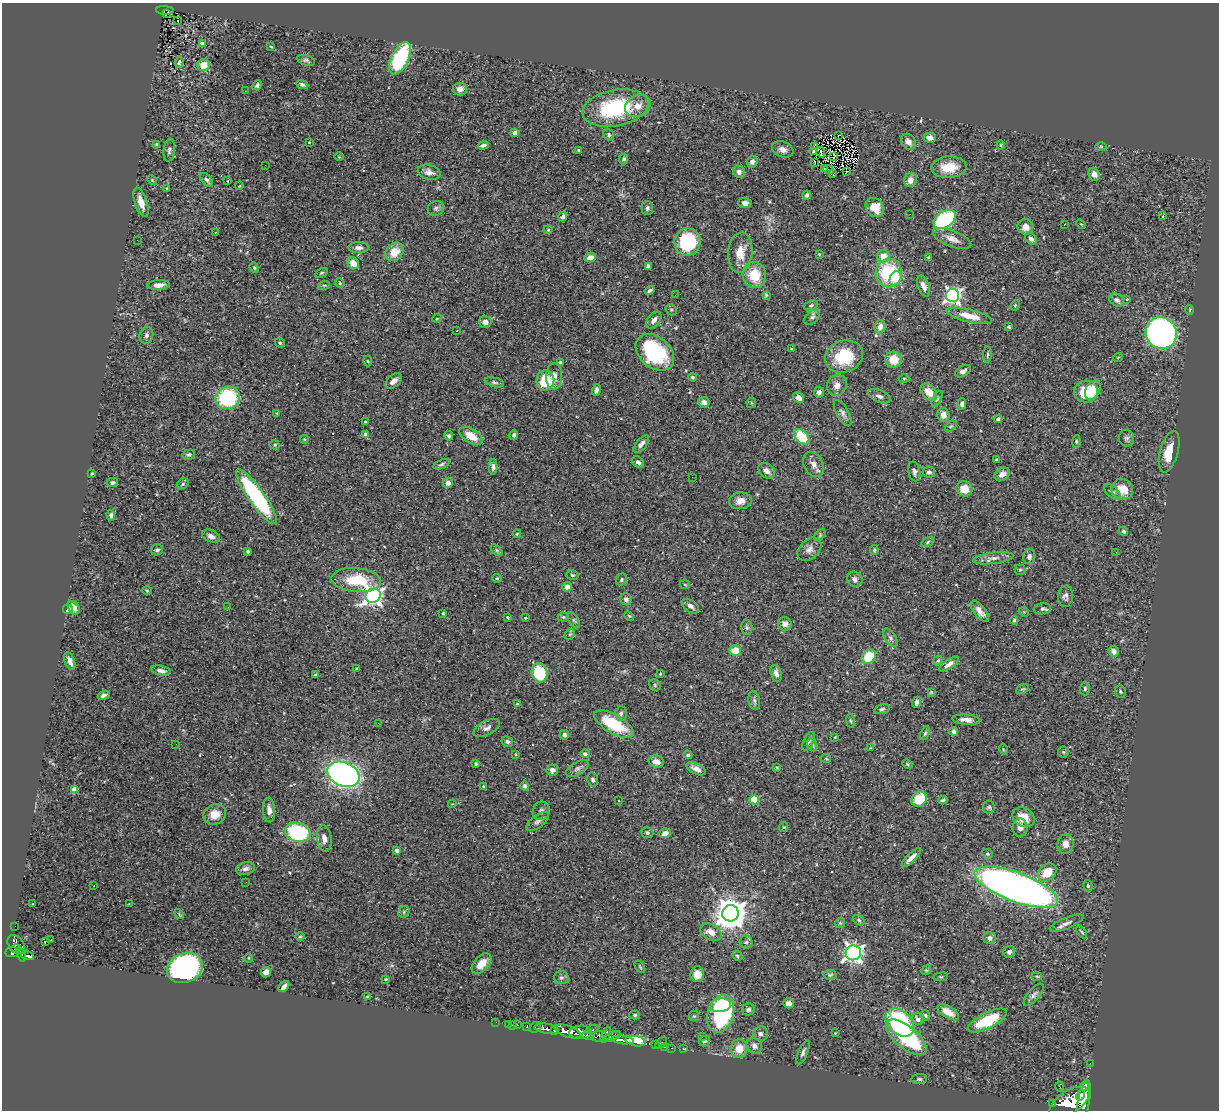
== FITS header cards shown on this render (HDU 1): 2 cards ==
NAXIS1  =                 1217
NAXIS2  =                 1108

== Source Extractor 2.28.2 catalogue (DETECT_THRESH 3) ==
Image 1217 x 1108 px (HDU 1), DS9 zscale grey, 1 PNG px = 1 image px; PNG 1221 x 1112 px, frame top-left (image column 1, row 1108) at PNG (2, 3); each listed source drawn as its Kron ellipse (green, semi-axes under 4 px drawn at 4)
Background 0.831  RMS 0.033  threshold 0.0976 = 3 sigma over >= 5 px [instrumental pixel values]
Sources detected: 389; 1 with non-positive FLUX_AUTO (blend fragments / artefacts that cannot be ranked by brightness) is neither listed nor drawn; the other 388 listed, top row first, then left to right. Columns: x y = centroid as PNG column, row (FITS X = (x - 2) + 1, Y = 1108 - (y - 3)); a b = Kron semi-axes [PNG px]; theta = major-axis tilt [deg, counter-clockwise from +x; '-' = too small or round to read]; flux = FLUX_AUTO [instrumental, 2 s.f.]
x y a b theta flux
165 10 9 4 -3 150
166 13 3 2 - 27
177 20 2 2 - 2.8
203 43 4 4 - 19
271 47 3 2 - 1.6
400 58 18 8 64 210
306 60 9 5 -17 5.5
179 62 6 4 75 4.5
204 65 6 5 - 24
257 85 5 4 - 4.3
302 85 6 4 -22 4.7
460 89 7 6 - 14
245 91 2 2 - 1.2
638 106 13 10 25 21
615 108 33 18 10 190
515 133 4 4 - 18
609 135 6 5 - 3.5
838 136 2 2 - 410
930 138 6 5 - 11
309 142 2 2 - 1.4
908 142 9 7 -53 14
156 144 3 3 - 2.2
483 145 6 4 19 6.5
1001 145 4 3 - 2.5
1101 146 6 4 -1 2.2
814 147 3 2 - 2.6
783 149 11 7 -19 12
169 150 11 5 83 7.1
579 150 3 2 - 2.1
814 151 3 3 - 4.5
821 152 5 2 - 3.2
339 157 5 3 - 1.5
834 157 3 2 - 1
624 159 5 4 - 4.5
752 162 6 5 - 7.9
814 162 2 2 - 1.2
265 165 2 2 - 2.2
949 167 17 11 3 45
824 169 3 2 - 0.87
828 170 5 2 - 2.1
429 172 11 7 -16 11
739 172 6 5 - 9.4
846 172 2 2 - 2
833 174 2 2 - 150
1094 174 6 5 - 15
152 180 5 4 - 2.3
207 180 8 4 -50 5.7
910 180 7 6 - 17
228 181 3 2 - 1.1
239 186 4 3 - 1.9
166 188 3 3 - 1.9
807 195 4 4 - 4.7
141 202 15 6 -72 22
745 203 6 5 - 7.5
875 207 10 8 -51 38
436 208 8 7 - 6
647 208 7 6 - 6.3
910 214 2 2 - 5.2
1163 215 4 3 - 30
563 217 5 4 - 11
945 219 12 8 34 250
1064 224 3 2 - 3
1081 224 5 3 - 1.8
1025 227 8 7 - 14
548 230 4 4 - 2.1
215 232 3 2 - 2.1
952 239 20 8 -21 19
1031 239 7 5 -46 8.5
137 240 2 2 - 4.8
687 242 14 13 - 130
359 248 10 5 1 7.7
394 252 10 8 45 34
740 252 20 12 84 37
819 254 4 3 - 2.1
883 256 6 6 - 25
590 257 6 4 19 15
929 257 4 3 - 2.6
353 263 6 5 - 26
648 266 4 4 - 5.8
254 268 5 4 - 2.8
321 273 7 3 27 2.8
889 273 14 13 - 150
754 275 13 11 -78 62
896 278 7 5 62 40
340 283 5 4 - 2.8
159 285 11 5 4 12
324 285 6 3 18 2.7
924 286 11 5 -68 14
650 290 5 3 - 4.1
675 295 2 2 - 1.1
766 295 3 3 - 2.6
952 295 6 6 - 700
1127 299 3 3 - 2.6
1117 300 8 6 -33 8.8
811 305 7 4 23 4
1015 305 6 4 69 3
671 310 6 5 - 3.6
1190 310 5 3 - 2.2
969 316 23 6 -13 36
812 317 9 6 43 6
437 318 5 3 - 1.8
654 320 9 6 51 10
485 322 6 6 - 11
880 327 7 5 74 14
1009 327 3 3 - 4.8
457 331 3 2 - 2.7
1161 333 16 15 - 700
146 335 8 7 - 6.4
280 343 5 4 - 3.4
791 349 4 3 - 2
655 352 22 15 -40 200
987 355 8 3 85 3.7
844 357 19 16 19 92
1118 357 5 3 - 1.7
893 360 8 8 - 35
367 361 5 3 - 2.3
560 362 3 3 - 2.7
963 371 8 5 30 8.6
554 376 13 8 87 19
692 377 4 4 - 3.8
904 378 5 3 - 2.1
545 380 10 9 - 87
394 381 9 6 41 13
494 382 10 4 -14 5.2
837 385 11 9 60 14
596 390 6 4 75 7.4
1093 390 10 7 62 22
819 392 5 5 - 9
929 392 10 6 -47 27
1086 392 12 11 - 80
879 396 12 6 -23 9.1
228 398 12 11 - 170
799 398 6 5 - 12
937 399 9 4 64 3.7
704 402 6 5 - 12
751 403 5 5 - 2.7
962 404 5 4 - 7.6
277 413 4 3 - 2.2
843 413 14 6 -61 9.2
943 415 7 6 - 17
998 419 4 4 - 7.7
365 422 3 3 - 2.8
951 426 7 4 44 3.5
366 434 4 4 - 14
514 435 5 4 - 5.1
449 436 5 4 - 4.6
471 436 13 7 -33 36
802 437 9 6 -46 74
1126 438 8 7 - 6.6
304 439 4 4 - 2
1076 442 6 4 86 3
641 444 10 5 50 9.3
275 445 5 4 - 3.3
1169 452 21 9 75 44
189 455 6 5 - 4.6
997 460 4 3 - 3
638 462 7 5 -38 7.1
442 464 9 4 21 4.4
814 464 13 9 -64 15
493 467 8 4 90 6.3
767 471 9 6 -40 11
914 471 10 6 -78 7.3
929 472 6 5 - 7
92 473 3 3 - 2
1002 474 8 6 28 13
692 477 2 2 - 3.4
112 482 6 4 13 4.8
448 483 5 5 - 11
183 484 6 5 - 3.3
964 489 8 7 - 31
1122 489 11 10 - 34
1112 492 10 5 -42 5.9
256 497 33 8 -55 300
740 501 11 8 7 15
111 515 5 4 - 4.9
1123 531 5 4 - 4.7
517 534 4 3 - 2.6
820 535 7 4 47 3.3
211 536 9 6 -23 11
928 542 6 4 30 3.1
809 549 13 9 45 15
157 550 6 5 - 5.9
497 550 7 4 -46 3.6
874 550 5 3 - 3.3
248 551 3 3 - 3.8
1116 552 3 2 - 3
1029 557 7 6 - 8.3
993 558 20 6 7 14
1020 570 5 5 - 3
572 575 6 4 -15 3.5
497 578 5 4 - 2.7
855 579 8 7 - 8.7
356 580 25 12 -5 94
621 580 6 5 - 4
685 585 5 3 - 2.1
567 587 5 4 - 11
147 590 5 3 - 1.9
373 596 8 7 - 1100
1065 596 10 7 86 8.7
626 599 6 5 - 7.4
690 606 10 5 -35 9
228 607 3 2 - 3.4
74 608 7 5 -58 15
68 609 5 4 - 17
1042 609 8 5 7 6.3
980 611 13 5 -52 14
1024 612 5 4 - 2.4
443 613 3 3 - 2.3
629 616 5 3 - 2.2
508 617 4 3 - 3.8
563 617 5 4 - 3.1
525 618 3 2 - 2.2
574 620 9 4 -57 4.6
1014 620 4 3 - 2.8
785 624 7 6 - 13
747 627 7 5 -88 3.9
570 634 6 4 44 3.1
890 638 10 5 -57 6.9
735 650 6 5 - 36
1114 651 5 5 - 9.9
869 657 8 6 46 69
70 661 9 5 -68 13
938 661 5 3 - 3.4
949 664 12 4 33 11
357 669 4 4 - 3.3
161 671 10 4 -11 10
540 673 9 8 - 87
776 673 8 5 -74 10
660 674 3 2 - 1.6
315 675 4 3 - 2.9
655 685 6 5 - 3.4
1022 689 7 4 25 3.2
1085 689 7 5 89 4.1
1120 691 6 5 - 3.7
931 692 3 2 - 2
104 695 6 3 21 7.4
754 701 9 5 -79 5.6
917 702 6 4 67 6.4
517 704 4 4 - 3
882 709 8 4 16 4.2
621 714 7 6 - 6.1
966 720 14 5 -5 15
850 721 7 3 -80 2.8
378 723 3 2 - 3.1
614 724 22 9 -30 100
487 728 14 7 27 10
954 731 4 4 - 7.2
925 733 7 4 69 3.9
564 735 5 5 - 7.4
835 737 3 2 - 1.6
809 741 10 5 63 5.9
507 742 6 5 - 4.7
176 744 2 2 - 1.3
812 745 6 5 - 4.1
870 748 4 3 - 1.7
1003 749 5 3 - 2
1063 752 5 5 - 3.1
516 754 3 2 - 1.7
585 754 4 4 - 7.4
688 755 4 4 - 3.6
826 758 5 4 - 2.4
656 762 8 6 -13 15
476 764 3 3 - 3.3
907 764 5 4 - 2.6
777 767 4 3 - 2.1
577 768 12 6 31 8.4
696 769 10 5 -27 14
552 770 6 5 - 8.8
343 774 17 12 -22 950
593 779 7 5 -74 6.1
483 786 3 3 - 3
525 786 4 4 - 10
74 789 4 4 - 35
919 799 8 7 - 64
619 800 3 3 - 3.5
754 800 4 4 - 87
943 800 4 3 - 3.7
452 804 4 3 - 1.7
989 807 6 6 - 4.2
269 810 12 6 -86 13
541 811 9 8 - 8.1
215 814 11 10 - 26
1023 817 11 9 -33 34
538 821 13 6 36 8.6
784 827 4 4 - 2.5
1020 828 9 7 -89 12
298 832 13 9 -15 210
647 833 6 5 - 6
665 833 6 5 - 15
324 838 13 7 -82 15
1065 844 10 8 83 17
397 850 4 3 - 9.9
987 854 6 4 -21 3.3
911 858 12 4 45 14
245 869 9 6 13 9.5
1047 872 10 8 43 47
246 882 2 2 - 2.3
94 886 2 2 - 1.2
1088 886 6 4 -77 3.1
1016 887 44 14 -20 1700
33 903 3 2 - 1.7
129 903 3 2 - 1.7
404 912 6 5 - 3.6
730 913 8 8 - 4200
179 914 6 3 -47 2.3
859 920 6 4 -38 3.4
840 923 5 5 - 2.7
1067 923 18 5 22 12
15 926 2 2 - 7
711 932 11 7 -27 20
1082 932 7 3 -55 3.2
300 937 5 3 - 2.1
990 938 6 6 - 8.4
51 939 3 2 - 2.2
46 941 3 2 - 49
746 942 6 6 - 5.5
16 945 11 7 -50 730
16 949 5 3 - 280
12 952 7 5 2 580
1009 952 6 5 - 7.2
853 953 7 7 - 980
21 954 7 3 -72 260
27 956 7 3 -14 280
737 956 5 4 - 3
248 958 5 3 - 2
482 964 12 7 47 23
640 967 7 3 -54 2.7
185 968 18 14 24 580
926 970 5 4 - 2.8
266 972 5 5 - 13
697 974 7 7 - 24
830 975 6 5 - 3.5
1037 976 5 3 - 2.4
941 977 7 3 7 3
561 978 7 6 - 4.9
386 979 4 3 - 2.1
284 987 6 3 48 12
1034 995 14 6 49 8.5
368 997 3 3 - 2.8
789 1003 5 5 - 8.6
721 1005 11 7 7 64
748 1009 6 6 - 6.7
948 1012 12 6 -31 26
721 1014 19 13 73 330
635 1015 5 4 - 3.6
925 1015 5 4 - 3.4
694 1016 5 5 - 3.1
918 1019 6 5 - 11
987 1020 21 8 26 93
496 1022 2 2 - 8.9
900 1022 16 11 -44 240
508 1024 2 2 - 13
512 1025 3 2 - 23
517 1025 3 3 - 53
527 1027 3 3 - 220
535 1027 6 5 - 400
547 1029 12 5 -9 1700
592 1029 6 4 25 290
555 1031 4 3 - 590
567 1031 14 5 -19 4200
580 1032 11 7 4 1800
835 1033 3 2 - 1.5
760 1034 7 7 - 7.9
588 1035 6 3 -16 560
606 1035 8 3 67 770
599 1036 8 5 1 900
612 1036 9 4 22 970
702 1037 2 2 - 1.9
906 1037 24 11 -39 210
623 1040 11 4 -6 1700
636 1041 10 5 -10 4100
705 1041 6 5 - 4.2
661 1043 7 3 51 100
655 1045 3 2 - 35
754 1046 8 7 - 10
665 1047 3 2 - 32
672 1048 3 2 - 27
683 1049 3 2 - 15
739 1049 9 8 - 32
803 1052 13 4 67 6.4
1090 1063 2 2 - 12
919 1079 8 5 5 4.5
1060 1086 5 2 - 3.3
1084 1086 2 2 - 3600
1080 1095 5 3 - 1100
1069 1102 22 11 33 9100
1084 1102 22 6 79 5700
1052 1104 4 3 - 140
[1 non-positive-flux detection neither listed nor drawn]